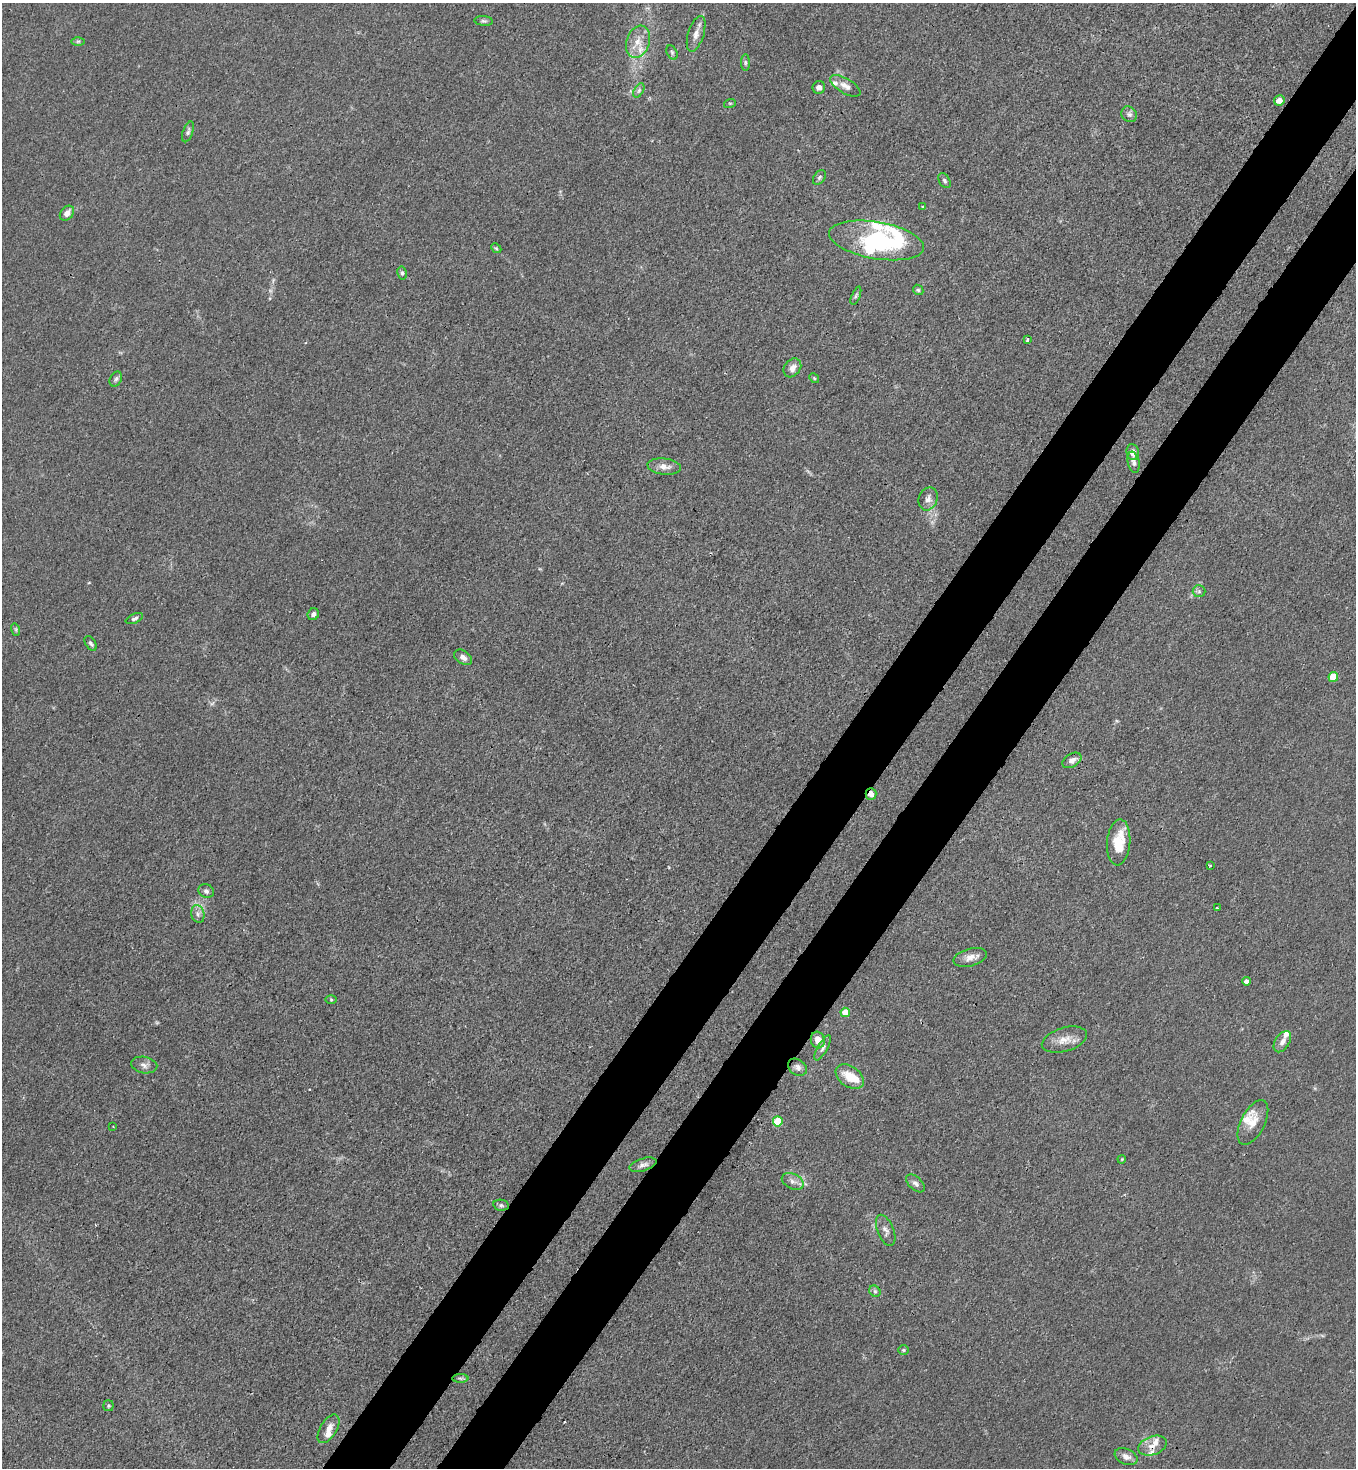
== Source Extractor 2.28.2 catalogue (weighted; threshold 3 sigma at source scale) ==
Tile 10 of 4 x 4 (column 2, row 3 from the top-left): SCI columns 1580-2933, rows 1527-2992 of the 6007 x 5984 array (HDU 1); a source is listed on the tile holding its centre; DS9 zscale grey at full resolution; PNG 1358 x 1470 px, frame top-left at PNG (2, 3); each listed source drawn as its Kron ellipse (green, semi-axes under 4 px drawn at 4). Shown black and unused: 9% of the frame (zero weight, under 3 of 4 exposures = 7% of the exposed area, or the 3 px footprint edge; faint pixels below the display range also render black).
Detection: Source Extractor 2.28.2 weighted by HDU 2 'WHT'; one run over the whole footprint, this tile lists its part. Background 0.021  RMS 0.0028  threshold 0.0127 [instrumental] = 3 sigma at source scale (4.5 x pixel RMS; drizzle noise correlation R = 1.50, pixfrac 1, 0.05/0.05 arcsec/px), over >= 5 px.
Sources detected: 85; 1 inside a brighter object's white glare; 2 cosmic-ray / hot-pixel residue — neither listed nor drawn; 11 inside a brighter listed object's ellipse — not listed separately; the other 71 listed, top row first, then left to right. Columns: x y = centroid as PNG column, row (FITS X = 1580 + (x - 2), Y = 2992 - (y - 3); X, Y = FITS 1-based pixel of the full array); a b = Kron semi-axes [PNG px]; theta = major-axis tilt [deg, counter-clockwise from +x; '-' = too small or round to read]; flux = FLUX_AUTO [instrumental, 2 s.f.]
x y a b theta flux
484 21 9 5 -6 0.58
696 34 19 8 73 2.1
78 41 6 4 1 0.46
638 42 16 11 72 3.8
672 52 8 5 -64 0.54
745 63 8 4 -90 0.56
845 86 17 7 -30 1.9
819 87 6 6 - 1.2
639 90 8 4 59 0.66
1279 100 5 5 - 2.2
730 103 6 4 17 0.31
1129 114 8 7 - 0.94
188 132 11 5 70 0.79
819 177 8 5 53 0.66
944 181 8 5 -59 0.68
922 206 3 3 - 0.34
67 213 8 6 47 2
876 240 48 18 -9 30
496 248 5 4 - 0.37
402 273 6 4 -79 0.57
918 290 5 4 - 0.48
856 296 9 3 67 0.54
1027 340 3 3 - 0.53
792 368 10 7 51 2
814 378 5 4 - 0.35
116 379 8 5 61 0.74
1132 452 8 6 -83 2
1134 462 11 6 -78 1
664 467 17 8 -7 2.2
928 499 12 9 67 1.7
1199 591 6 6 - 0.65
313 614 6 5 - 0.99
134 619 9 4 24 0.76
16 630 6 4 -72 0.43
91 643 8 5 -57 0.65
463 657 10 6 -35 1.3
1333 677 5 5 - 6.4
1072 760 10 6 32 1.3
871 794 6 5 - 1.6
1119 842 23 11 85 7.7
1210 865 3 2 - 0.36
206 891 8 6 -26 0.83
1217 907 3 2 - 0.49
198 914 9 6 -76 1.1
970 957 17 8 15 2.2
1246 981 4 4 - 1.3
331 1000 5 3 - 0.29
845 1012 4 4 - 4.3
818 1040 8 7 - 2.4
1064 1040 23 12 16 3.6
1282 1042 12 7 57 1.5
823 1048 14 5 60 1.1
144 1065 13 8 -10 1.4
797 1067 10 7 -36 1.3
850 1077 16 10 -36 5.7
778 1121 5 5 - 9.6
1253 1122 24 12 63 3.5
113 1126 3 2 - 0.23
1122 1159 4 3 - 0.25
643 1165 14 6 17 1.3
793 1181 11 7 -26 1.5
915 1183 11 6 -44 1.1
501 1205 8 5 -10 0.6
886 1230 16 8 -68 1.6
875 1291 6 5 - 0.51
903 1350 5 4 - 0.36
460 1378 8 4 -1 0.51
108 1406 5 5 - 0.42
328 1429 16 8 58 2.4
1152 1446 15 9 19 2.7
1126 1457 12 7 -23 1.8
Overlapping masked pixels (flux is a lower limit): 2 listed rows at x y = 871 794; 1152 1446